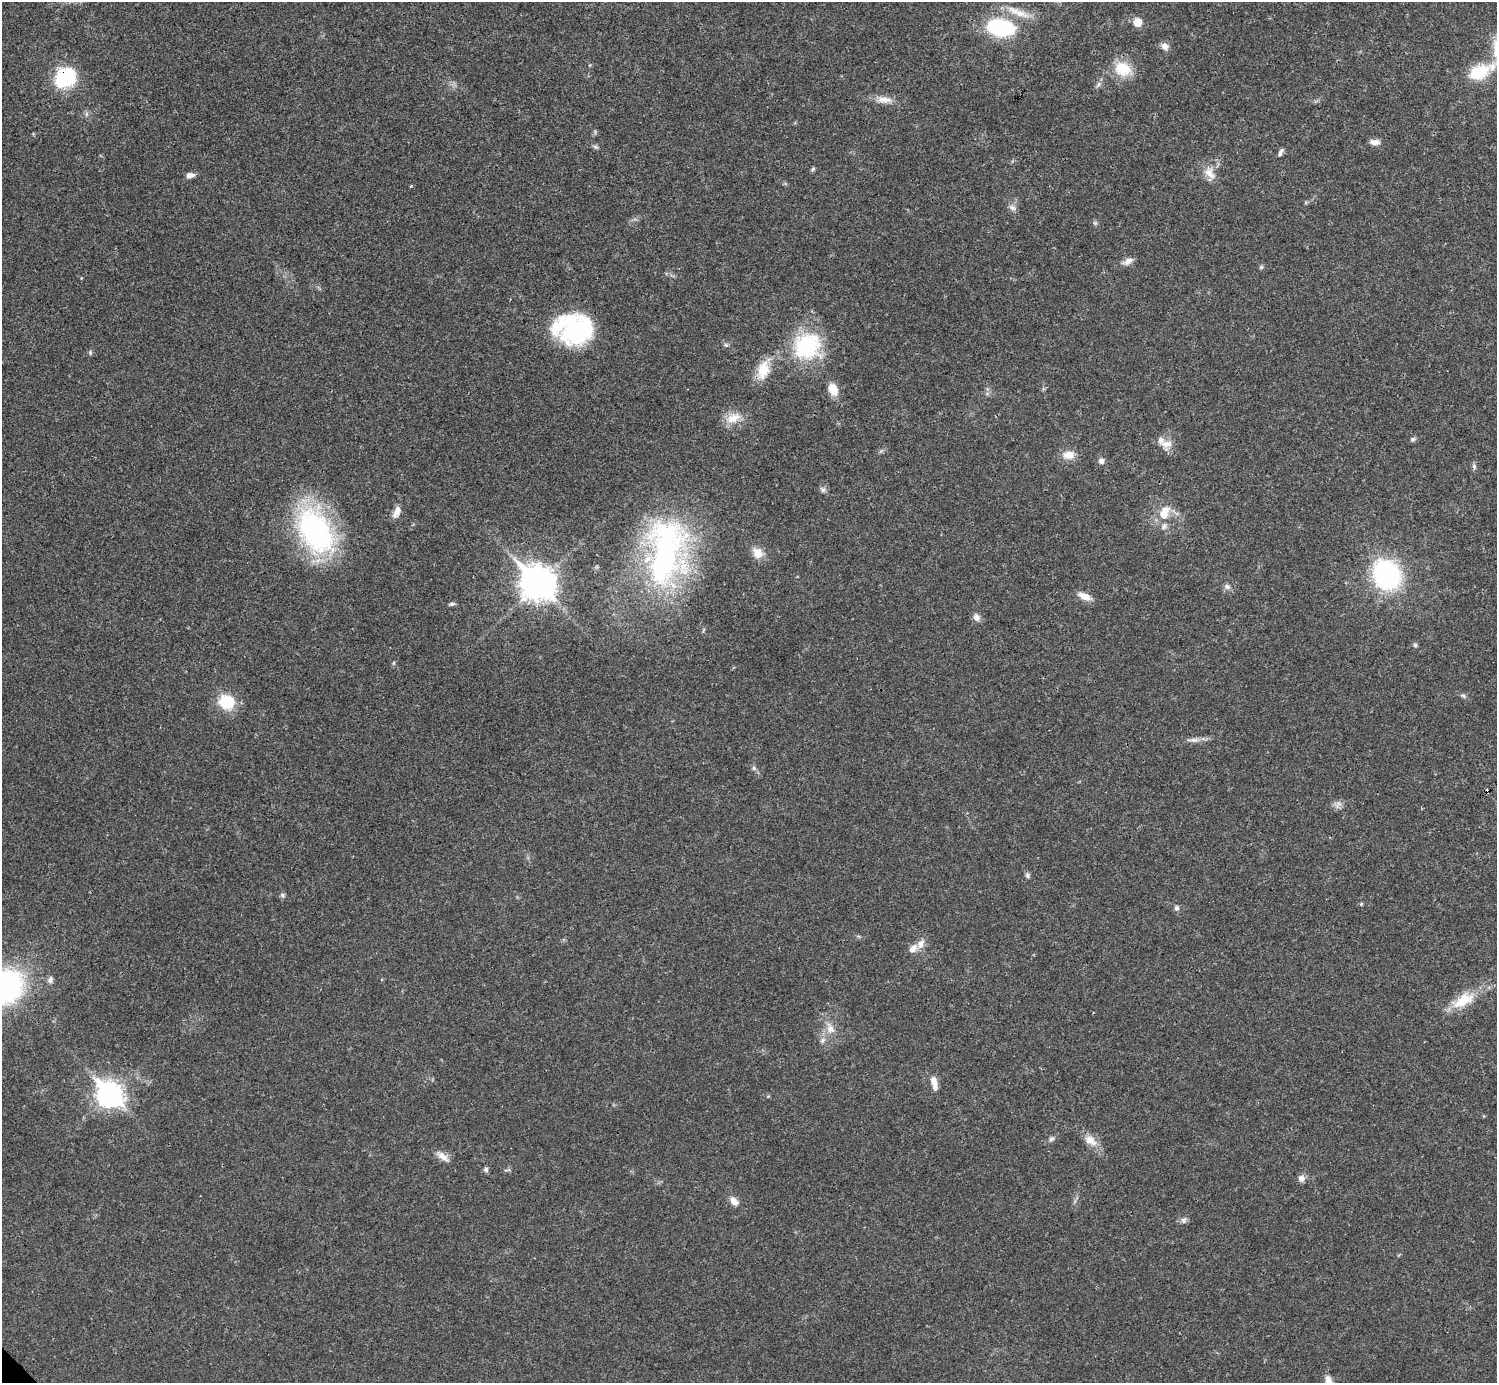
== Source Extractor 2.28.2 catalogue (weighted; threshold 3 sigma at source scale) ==
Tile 10 of 4 x 4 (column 2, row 3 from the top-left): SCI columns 1495-2989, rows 1539-2919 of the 5981 x 5980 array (HDU 1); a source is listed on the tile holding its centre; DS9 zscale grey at full resolution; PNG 1499 x 1385 px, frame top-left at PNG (2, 2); no overlay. Shown black and unused: <1% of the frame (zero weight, under 3 of 4 exposures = <1% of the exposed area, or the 3 px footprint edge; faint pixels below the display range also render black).
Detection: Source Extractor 2.28.2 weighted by HDU 2 'WHT'; one run over the whole footprint, this tile lists its part. Background 0.0207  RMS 0.0022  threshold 0.01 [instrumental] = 3 sigma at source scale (4.5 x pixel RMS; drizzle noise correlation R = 1.50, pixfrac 1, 0.05/0.05 arcsec/px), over >= 5 px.
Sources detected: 77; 2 inside a brighter object's white glare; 1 cosmic-ray / hot-pixel residue — not listed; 4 inside a brighter listed object's ellipse — not listed separately; the other 70 listed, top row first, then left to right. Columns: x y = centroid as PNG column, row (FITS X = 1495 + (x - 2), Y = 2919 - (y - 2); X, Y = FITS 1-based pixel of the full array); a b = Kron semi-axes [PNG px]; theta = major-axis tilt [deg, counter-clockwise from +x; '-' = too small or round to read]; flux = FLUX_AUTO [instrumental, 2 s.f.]
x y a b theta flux
1017 12 34 10 -23 3.8
1137 22 9 8 - 2.6
1001 28 21 13 -9 27
1165 46 10 9 - 1.2
1123 69 22 18 -29 5.9
1479 72 31 18 20 8.1
66 77 17 14 46 21
1098 84 9 5 53 0.67
884 100 23 9 -7 2.4
1375 142 12 7 0 1.3
596 147 8 4 -30 0.43
1281 152 11 5 61 0.65
813 169 6 5 - 0.37
1210 173 20 11 -58 2.7
190 175 11 6 7 1
411 186 4 3 - 0.21
1012 208 10 7 -32 0.94
1128 261 14 8 30 1.3
1261 267 6 5 - 0.35
572 329 42 24 82 17
726 345 7 4 -18 0.36
807 346 36 31 40 19
90 352 6 5 - 0.37
763 370 27 15 72 4.9
833 389 14 9 -71 3.2
733 418 22 12 24 3.4
1413 439 7 5 26 0.52
1166 444 17 9 1 2.1
1069 455 16 11 5 2.5
1101 461 6 6 - 0.93
1474 467 9 5 -65 0.54
823 489 8 7 - 0.69
397 512 15 8 64 1.7
1163 515 15 11 -3 2.9
1164 527 8 7 - 0.75
315 531 54 34 -59 45
666 552 86 45 84 60
757 553 15 12 -56 2.4
1386 575 21 18 -60 44
537 584 14 11 -45 360
1227 587 9 7 -4 0.81
1084 596 17 8 -24 2.1
452 604 9 4 10 0.46
976 617 10 8 -45 1.1
1415 645 5 5 - 0.41
393 663 6 4 89 0.28
1463 696 8 5 -29 0.47
227 702 17 15 -24 8
1194 740 20 6 1 1.4
754 768 6 5 - 0.44
1338 804 13 7 58 1
1028 876 8 5 -60 0.53
282 895 7 5 -16 0.47
1361 904 6 3 73 0.22
1177 908 7 6 - 0.61
920 944 14 9 64 1.7
50 980 8 7 - 0.8
3 987 32 26 27 72
1463 1000 33 15 29 6.5
830 1028 17 10 -63 2.4
822 1040 8 6 47 0.7
934 1081 13 7 -68 1.7
110 1094 12 9 -45 150
1051 1139 9 6 47 0.69
1090 1140 20 11 -36 2.7
442 1156 20 8 -36 1.7
486 1169 7 6 - 0.53
1301 1179 9 9 - 1.1
734 1201 12 8 -44 1.6
1184 1220 9 7 53 0.76
Overlapping masked pixels (flux is a lower limit): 1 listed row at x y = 66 77
Isophote crosses this tile's border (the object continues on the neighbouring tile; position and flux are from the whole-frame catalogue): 1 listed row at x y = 3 987